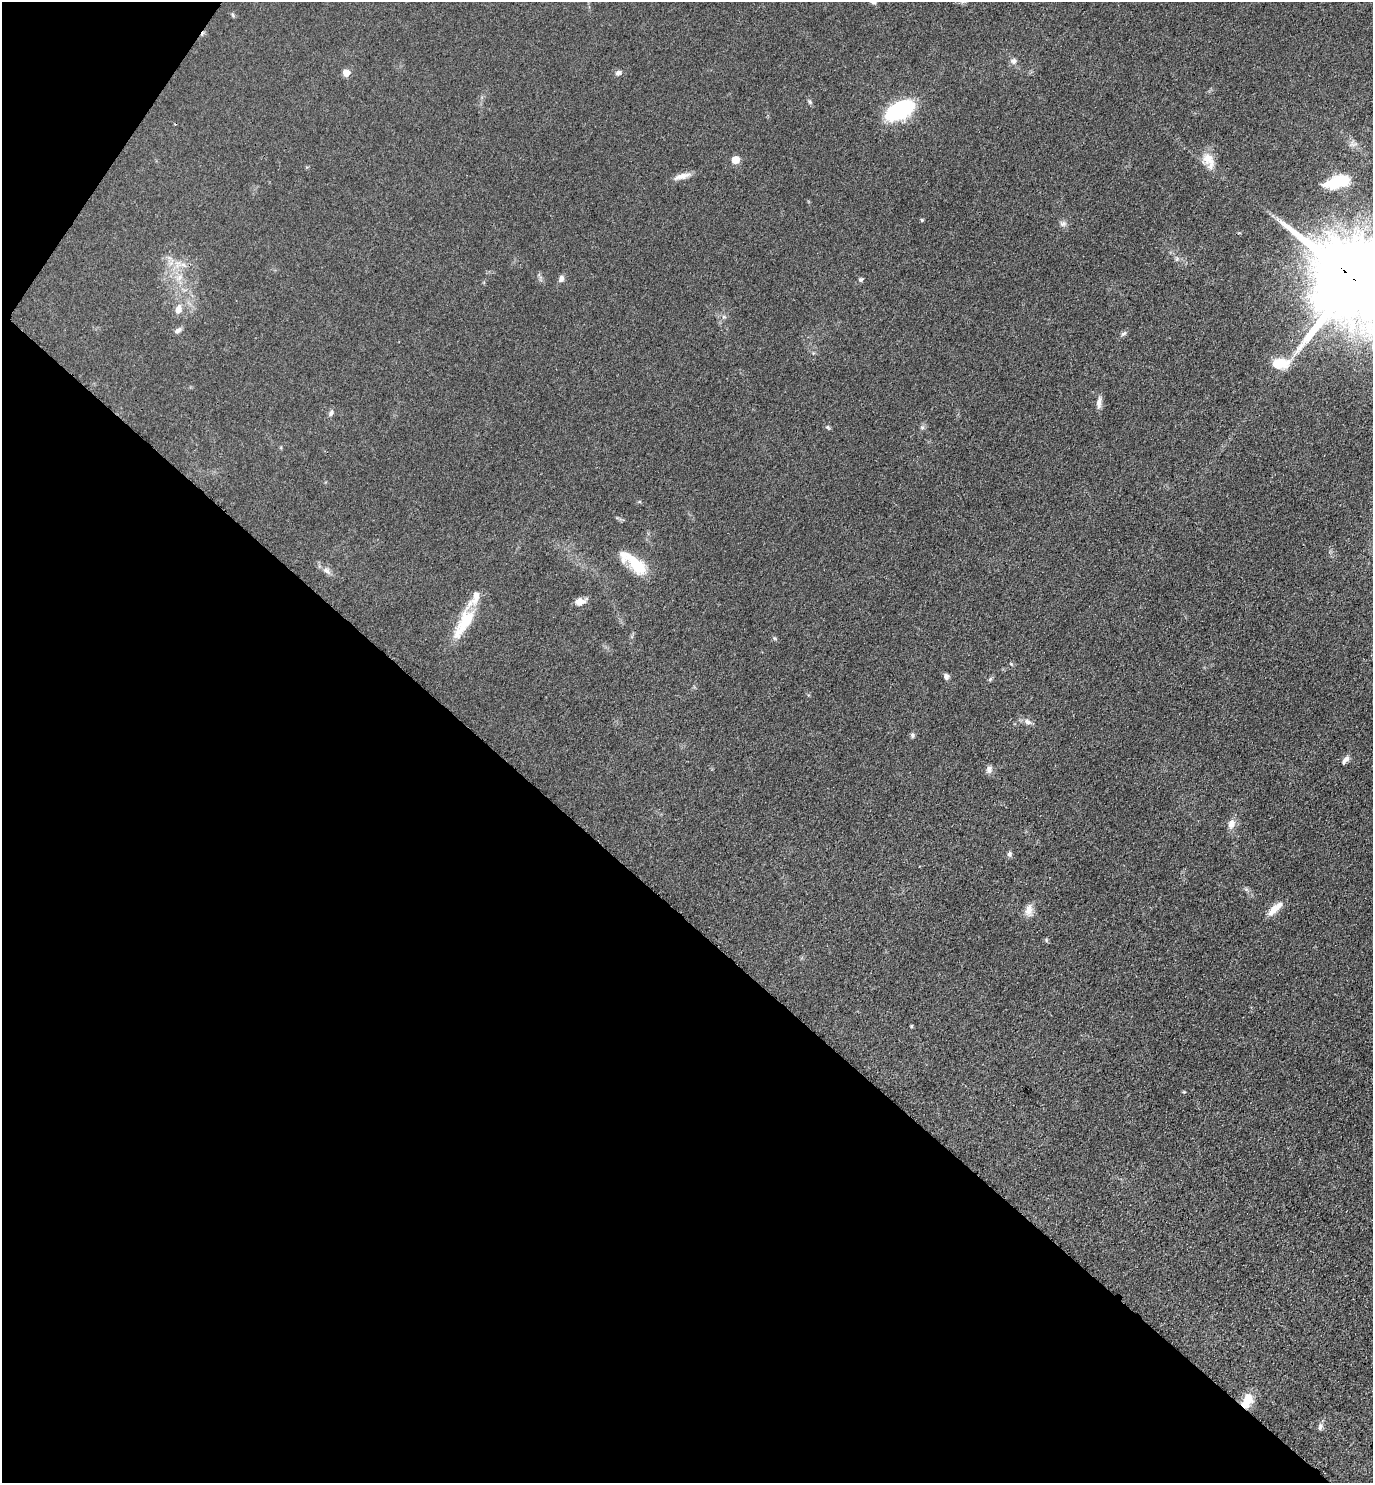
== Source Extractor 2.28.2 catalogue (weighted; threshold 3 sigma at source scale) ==
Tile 9 of 4 x 4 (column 1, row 3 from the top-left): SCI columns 304-1674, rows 1492-2972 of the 5948 x 5943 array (HDU 1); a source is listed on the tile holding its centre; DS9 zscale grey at full resolution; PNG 1375 x 1485 px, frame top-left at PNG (2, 2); no overlay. Shown black and unused: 40% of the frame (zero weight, under 3 of 4 exposures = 1% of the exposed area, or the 3 px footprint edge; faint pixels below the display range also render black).
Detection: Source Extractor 2.28.2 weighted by HDU 2 'WHT'; one run over the whole footprint, this tile lists its part. Background 0.0754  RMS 0.0071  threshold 0.0319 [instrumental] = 3 sigma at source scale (4.5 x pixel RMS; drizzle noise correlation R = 1.50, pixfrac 1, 0.05/0.05 arcsec/px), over >= 5 px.
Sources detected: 49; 1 inside a brighter object's white glare — not listed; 4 inside a brighter listed object's ellipse — not listed separately; the other 44 listed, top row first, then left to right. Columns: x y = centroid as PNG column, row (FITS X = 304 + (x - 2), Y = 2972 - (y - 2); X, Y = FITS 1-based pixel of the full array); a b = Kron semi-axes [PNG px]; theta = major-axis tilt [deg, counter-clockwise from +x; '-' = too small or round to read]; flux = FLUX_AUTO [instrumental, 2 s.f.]
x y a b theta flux
233 15 6 5 - 1.1
1014 61 8 7 - 2.8
346 73 5 5 - 12
618 73 9 6 9 2.2
810 102 6 4 -48 1.1
900 110 16 9 28 150
735 160 5 5 - 18
1209 160 24 13 -64 11
682 176 23 7 15 5.7
1341 180 20 11 20 26
922 220 4 4 - 0.87
1063 224 9 7 11 2.5
1177 259 6 4 89 1.2
179 277 10 7 49 4
561 279 9 7 64 2.6
1354 279 27 22 -44 15000
860 280 5 4 - 1.8
178 309 12 8 70 5.3
724 317 6 5 - 1.5
178 330 10 6 34 2.5
1123 333 9 4 35 1.7
1281 363 24 14 -1 15
1099 403 15 6 87 4
331 413 9 6 65 2
827 427 5 5 - 1.1
922 427 6 5 - 1.4
636 564 34 15 -37 22
327 571 11 7 -38 3.3
580 602 12 8 8 5
464 622 41 14 59 27
946 676 7 6 - 2.1
990 679 7 4 71 1.1
1027 722 12 7 -22 3.3
912 735 6 5 - 1.4
1346 759 12 6 50 3
989 769 10 8 87 2.8
1231 824 13 9 79 5.3
1009 854 7 6 - 1.8
1275 908 21 8 43 8.5
1029 910 17 9 77 5.7
911 1026 4 3 - 0.87
1184 1092 5 4 - 0.69
1247 1399 16 14 -73 10
1320 1427 9 6 72 2.2
Overlapping masked pixels (flux is a lower limit): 1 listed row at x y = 1354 279
Isophote crosses this tile's border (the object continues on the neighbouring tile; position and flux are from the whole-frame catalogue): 1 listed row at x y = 1354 279